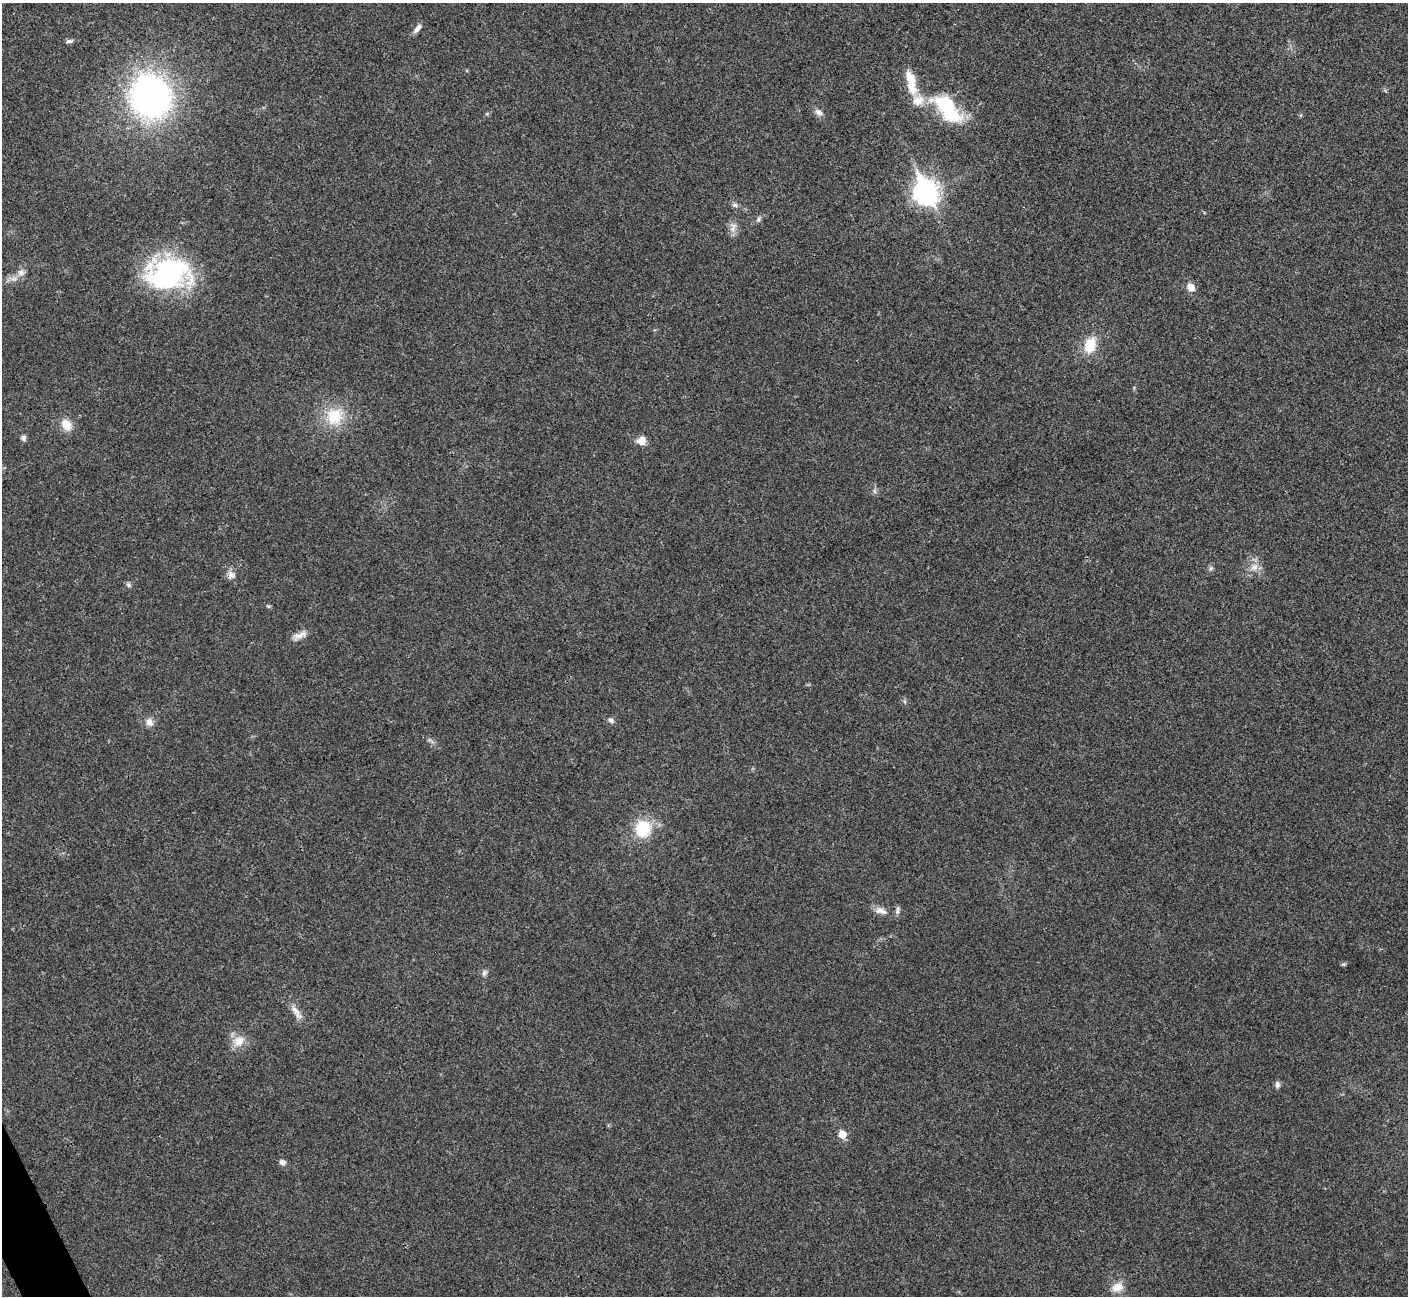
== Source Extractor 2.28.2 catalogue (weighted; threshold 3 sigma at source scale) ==
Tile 7 of 4 x 4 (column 3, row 2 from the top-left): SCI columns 2814-4219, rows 2745-4038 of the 5630 x 5621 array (HDU 1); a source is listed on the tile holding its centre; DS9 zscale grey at full resolution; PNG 1410 x 1298 px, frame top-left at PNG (2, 3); no overlay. Shown black and unused: <1% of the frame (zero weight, under 3 of 4 exposures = <1% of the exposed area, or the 3 px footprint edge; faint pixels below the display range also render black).
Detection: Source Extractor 2.28.2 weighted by HDU 2 'WHT'; one run over the whole footprint, this tile lists its part. Background 0.0216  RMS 0.004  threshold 0.018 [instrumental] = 3 sigma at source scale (4.5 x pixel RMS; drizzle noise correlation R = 1.50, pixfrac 1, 0.05/0.05 arcsec/px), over >= 5 px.
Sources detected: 41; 1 inside a brighter object's white glare — not listed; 1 inside a brighter listed object's ellipse — not listed separately; the other 39 listed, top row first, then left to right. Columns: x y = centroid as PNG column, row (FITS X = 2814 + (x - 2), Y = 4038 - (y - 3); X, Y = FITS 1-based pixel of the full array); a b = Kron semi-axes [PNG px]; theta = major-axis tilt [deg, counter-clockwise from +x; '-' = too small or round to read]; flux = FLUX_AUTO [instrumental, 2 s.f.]
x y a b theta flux
418 28 14 6 51 1.9
69 41 10 5 7 1.1
911 82 31 10 -78 9.7
150 96 33 29 -67 150
949 106 41 20 -39 22
818 112 10 7 -39 2
926 192 11 8 -63 290
735 205 8 6 -3 1
758 219 8 5 71 0.88
733 227 16 9 79 2.8
21 272 10 9 - 2.2
168 273 50 34 2 61
13 279 14 6 -5 2.1
1191 287 9 8 - 3.2
1090 345 17 12 72 9.9
334 416 24 23 - 14
66 425 17 13 -53 5
23 438 8 7 - 1.1
641 441 10 9 - 3.6
874 491 7 4 -88 0.83
1254 567 11 10 - 3.3
1211 568 6 6 - 0.85
231 575 10 10 - 2.5
129 585 7 6 - 0.92
300 635 20 7 25 2.9
611 720 8 6 -20 1.2
149 722 12 9 -60 2.5
431 741 14 3 -34 1
643 829 16 14 69 17
897 910 12 5 80 1.2
881 911 18 8 -19 3
1343 964 6 4 -17 0.52
484 973 10 6 67 1.1
296 1012 24 8 -57 3.5
239 1041 18 13 44 5.2
1277 1084 9 6 -85 1.3
842 1134 6 5 - 7.6
282 1162 7 6 - 1.7
1117 1287 16 11 20 4.5
Overlapping masked pixels (flux is a lower limit): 1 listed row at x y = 231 575